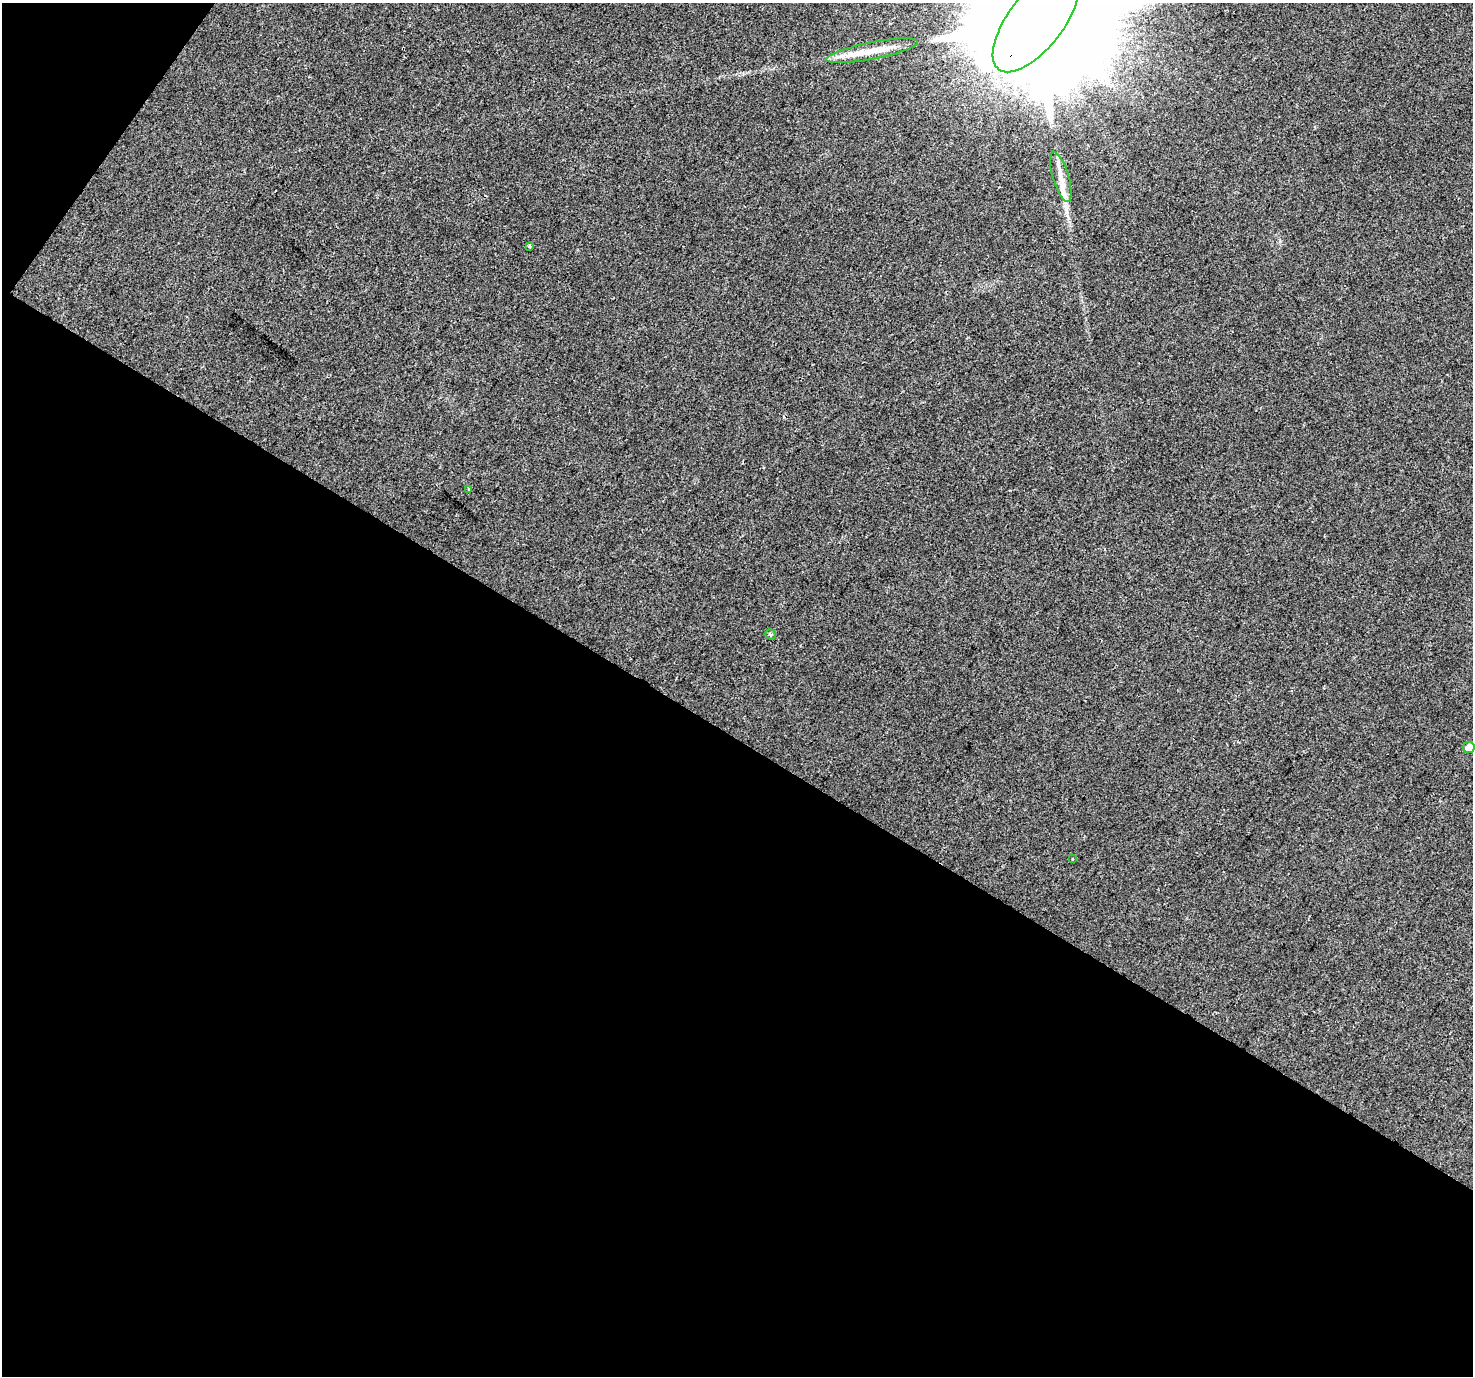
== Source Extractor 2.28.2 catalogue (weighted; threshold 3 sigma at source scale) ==
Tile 3 of 2 x 2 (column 1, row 2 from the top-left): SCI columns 1-1471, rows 108-1481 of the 2944 x 2972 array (HDU 1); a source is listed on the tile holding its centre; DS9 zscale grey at full resolution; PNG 1475 x 1378 px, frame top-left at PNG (2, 3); each listed source drawn as its Kron ellipse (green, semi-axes under 4 px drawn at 4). Shown black and unused: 48% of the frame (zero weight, under 2 of 3 exposures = <1% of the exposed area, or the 3 px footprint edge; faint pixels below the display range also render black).
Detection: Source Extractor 2.28.2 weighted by HDU 2 'WHT'; one run over the whole footprint, this tile lists its part. Background 0.0104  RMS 0.0059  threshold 0.0268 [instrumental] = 3 sigma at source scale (4.5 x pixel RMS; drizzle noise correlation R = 1.50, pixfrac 1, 0.0396/0.0396 arcsec/px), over >= 5 px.
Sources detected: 9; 1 inside a brighter listed object's ellipse — not listed separately; the other 8 listed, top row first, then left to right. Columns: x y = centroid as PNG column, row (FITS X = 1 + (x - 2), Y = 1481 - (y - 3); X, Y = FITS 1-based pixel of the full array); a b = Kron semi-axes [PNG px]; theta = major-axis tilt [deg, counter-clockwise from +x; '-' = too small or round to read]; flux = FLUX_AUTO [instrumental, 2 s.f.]
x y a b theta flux
1036 21 61 27 53 62000
872 51 47 8 11 14
1061 177 26 8 -73 7.5
529 246 3 3 - 1.9
469 489 3 3 - 1.7
770 634 5 4 - 1.4
1469 748 6 5 - 8.2
1072 859 4 2 - 0.56
Overlapping masked pixels (flux is a lower limit): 1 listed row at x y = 1036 21
Isophote crosses this tile's border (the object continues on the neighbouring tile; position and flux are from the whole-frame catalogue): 1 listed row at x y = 1036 21